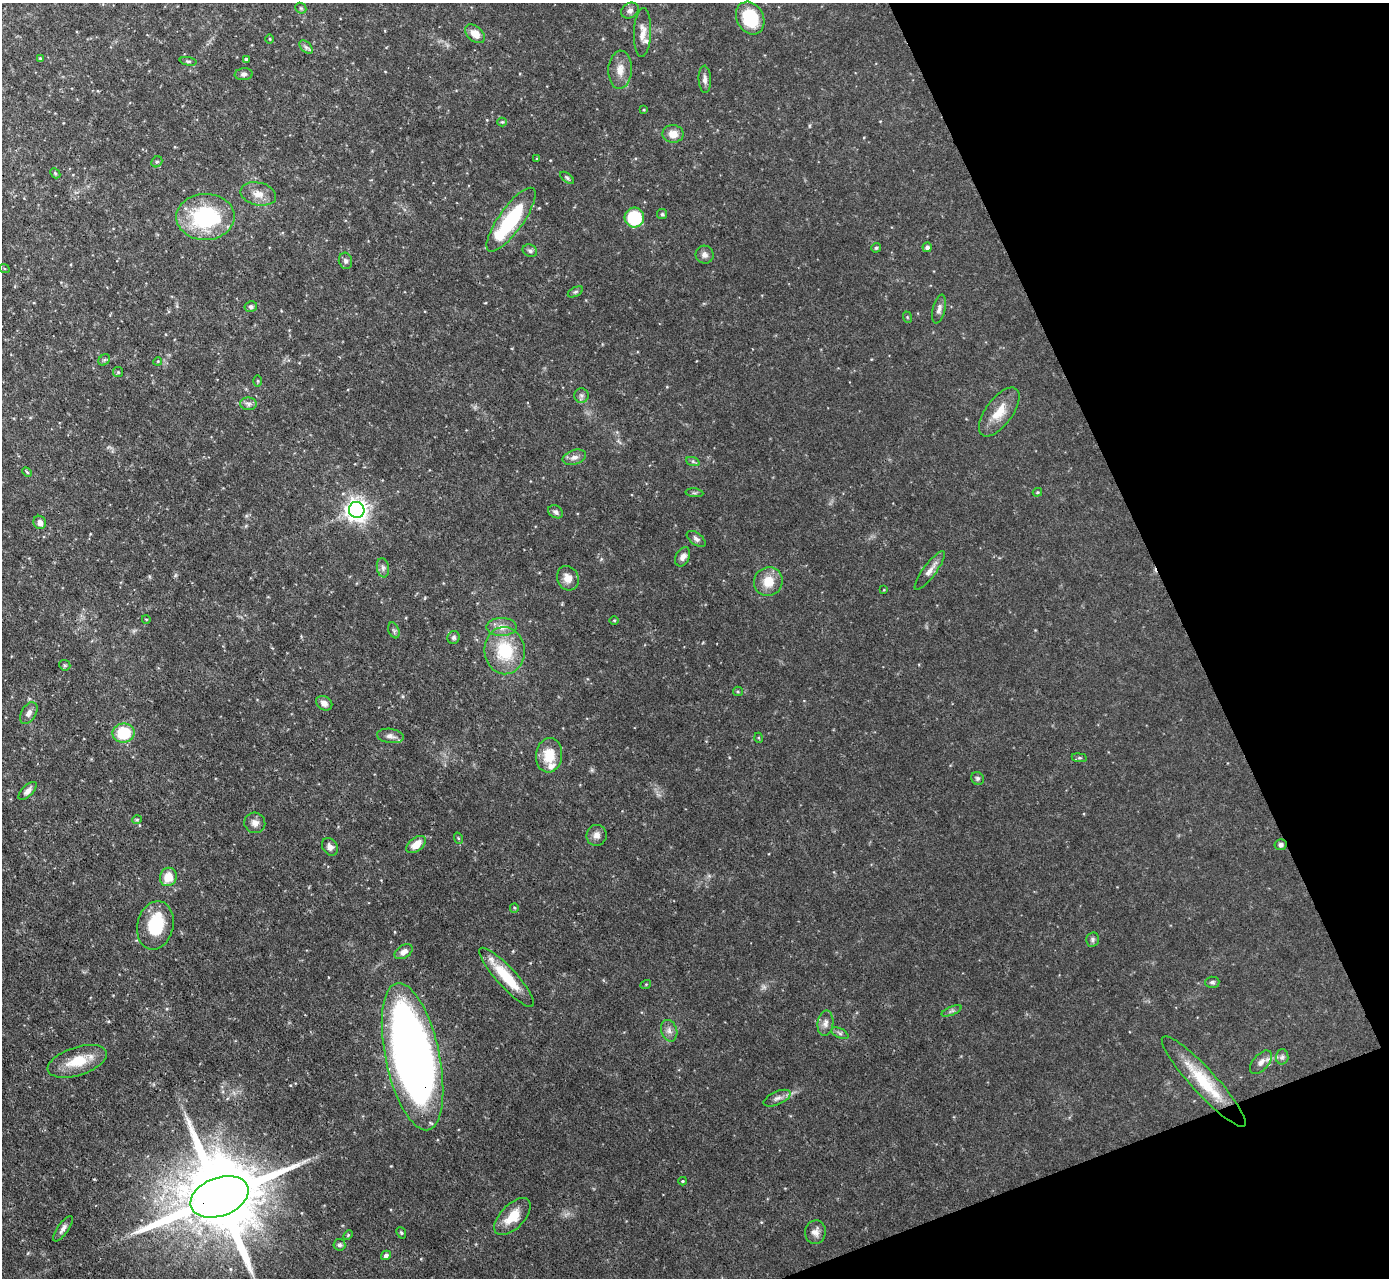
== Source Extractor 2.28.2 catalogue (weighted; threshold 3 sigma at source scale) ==
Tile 12 of 4 x 4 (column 4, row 3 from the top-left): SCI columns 4164-5550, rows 1427-2702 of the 5551 x 5536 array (HDU 1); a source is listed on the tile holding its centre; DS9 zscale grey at full resolution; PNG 1391 x 1280 px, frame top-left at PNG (2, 3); each listed source drawn as its Kron ellipse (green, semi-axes under 4 px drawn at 4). Shown black and unused: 19% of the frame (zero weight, under 3 of 4 exposures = <1% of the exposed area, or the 3 px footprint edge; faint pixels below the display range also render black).
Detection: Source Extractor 2.28.2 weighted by HDU 2 'WHT'; one run over the whole footprint, this tile lists its part. Background 0.0852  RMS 0.0051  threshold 0.0229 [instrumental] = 3 sigma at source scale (4.5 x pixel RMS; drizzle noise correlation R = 1.50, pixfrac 1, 0.05/0.05 arcsec/px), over >= 5 px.
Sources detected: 113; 1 too faint to see at this stretch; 1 inside a brighter object's white glare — neither listed nor drawn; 3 inside a brighter listed object's ellipse — not listed separately; the other 108 listed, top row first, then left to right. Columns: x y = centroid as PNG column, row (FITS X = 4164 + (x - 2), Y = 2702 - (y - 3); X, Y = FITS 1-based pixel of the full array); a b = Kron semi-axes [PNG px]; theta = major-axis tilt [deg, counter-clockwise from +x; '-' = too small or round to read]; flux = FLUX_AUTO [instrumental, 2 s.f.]
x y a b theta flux
301 8 6 5 - 0.71
630 10 9 7 31 2
750 18 17 13 -61 25
642 33 24 8 88 5.1
475 34 11 7 -42 5.7
270 39 5 3 - 0.46
306 47 8 5 -44 1.5
40 58 4 3 - 0.6
246 59 3 3 - 0.89
188 61 8 4 -11 0.86
620 70 19 11 87 5.7
244 74 9 6 6 1.4
705 79 14 6 -87 2.3
644 110 3 3 - 0.5
502 122 4 4 - 0.58
673 134 10 9 - 5.2
537 159 4 3 - 0.45
157 162 6 5 - 0.79
55 173 6 4 -46 0.67
567 178 8 4 -38 0.9
258 194 18 11 -12 5.5
662 214 5 5 - 0.84
205 217 29 23 1 50
634 218 10 9 - 27
511 220 38 12 54 37
927 247 5 4 - 1.7
876 248 5 4 - 0.81
530 251 7 6 - 1.3
705 255 9 9 - 2.3
345 261 8 6 -74 1.5
4 268 5 3 - 0.55
575 292 8 4 26 0.98
251 307 6 5 - 1.4
939 309 15 6 76 2.4
907 317 6 3 -72 0.53
104 360 6 5 - 0.85
158 361 4 3 - 0.47
118 372 5 5 - 0.69
258 381 6 4 -89 0.57
581 395 7 7 - 1.4
248 404 8 6 -2 1.7
999 412 29 13 53 10
574 457 12 7 17 2.8
693 462 7 4 -20 0.91
27 472 5 3 - 0.64
1037 492 5 4 - 0.6
694 493 9 3 -5 0.84
357 510 8 8 - 360
556 512 8 6 -31 1.5
40 522 7 6 - 2.4
696 539 11 6 -37 1.7
683 557 10 6 62 2.6
383 568 9 6 -81 1.7
930 570 24 6 53 3.7
568 578 12 10 -66 4.8
768 581 15 14 - 9
884 590 4 3 - 0.38
146 619 4 2 - 0.38
614 620 4 3 - 0.49
502 627 15 9 0 4.6
394 630 8 5 -68 1.1
454 638 6 6 - 1.2
505 651 23 20 -85 24
65 665 5 5 - 0.72
738 691 5 4 - 0.65
324 703 9 6 -33 2.6
29 713 12 7 59 2.5
124 733 11 9 8 21
390 736 13 7 -8 2.6
759 738 5 3 - 0.5
549 755 17 13 83 11
1079 758 8 4 -8 0.84
977 778 7 6 - 1.1
28 791 11 5 44 2.6
137 820 5 4 - 0.64
255 823 10 10 - 3
597 835 10 10 - 2.9
458 838 6 3 -71 0.51
416 845 11 6 37 6.6
1281 845 6 5 - 1.6
330 847 9 7 -55 2.5
168 877 9 8 - 8.3
514 908 5 4 - 0.62
155 925 24 18 77 21
1093 940 7 6 - 1.3
404 952 10 6 31 3.1
507 977 39 10 -48 19
1212 982 7 5 3 1.1
646 984 5 3 - 0.48
952 1011 11 4 22 1.3
825 1023 12 8 82 2.9
669 1031 11 8 -73 2.6
840 1033 9 5 -26 1.2
413 1057 75 27 -78 460
1282 1057 7 6 - 1.5
77 1061 31 14 18 14
1261 1062 14 7 49 3
1204 1081 60 12 -47 24
777 1098 14 6 23 2.6
683 1181 4 3 - 0.59
219 1197 30 19 21 8800
512 1217 23 12 46 11
63 1229 15 5 55 2.2
815 1232 12 10 80 3.1
401 1233 6 4 -68 0.79
348 1235 5 4 - 0.55
339 1245 6 5 - 1.1
386 1255 5 4 - 1.3
Overlapping masked pixels (flux is a lower limit): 4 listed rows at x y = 1281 845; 413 1057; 1204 1081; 219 1197